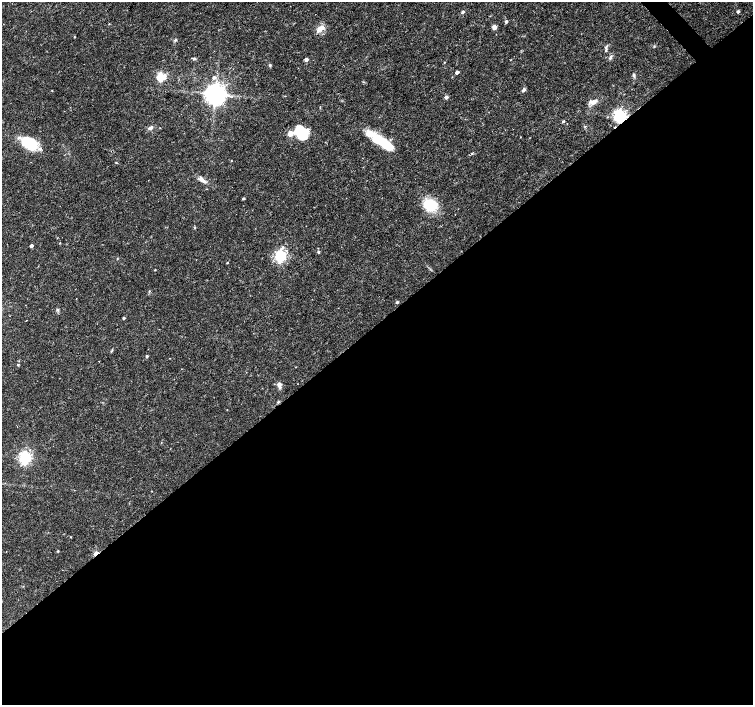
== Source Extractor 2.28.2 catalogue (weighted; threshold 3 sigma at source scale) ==
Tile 15 of 4 x 4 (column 3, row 4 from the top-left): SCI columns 3016-4517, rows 216-1621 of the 6023 x 5990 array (HDU 1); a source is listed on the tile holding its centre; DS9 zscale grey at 2 x 2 block average (1 PNG px = mean of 2 x 2 image px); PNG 755 x 707 px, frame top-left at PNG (2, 2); no overlay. Shown black and unused: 54% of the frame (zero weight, under 3 of 4 exposures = <1% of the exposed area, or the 3 px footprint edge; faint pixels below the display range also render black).
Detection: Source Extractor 2.28.2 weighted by HDU 2 'WHT'; one run over the whole footprint, this tile lists its part. Background 0.0191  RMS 0.0019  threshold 0.00846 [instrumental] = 3 sigma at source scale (4.5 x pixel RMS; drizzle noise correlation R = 1.50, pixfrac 1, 0.0396/0.0396 arcsec/px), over >= 5 px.
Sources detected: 60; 1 inside a brighter object's white glare — not listed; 2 inside a brighter listed object's ellipse — not listed separately; the other 57 listed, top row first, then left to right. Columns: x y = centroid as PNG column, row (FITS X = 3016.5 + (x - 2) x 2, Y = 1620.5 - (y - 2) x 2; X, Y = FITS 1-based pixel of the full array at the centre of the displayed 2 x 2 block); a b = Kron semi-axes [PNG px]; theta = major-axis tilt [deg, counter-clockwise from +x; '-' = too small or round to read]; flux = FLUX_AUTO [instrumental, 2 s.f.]
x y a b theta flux
463 12 4 3 - 0.7
738 12 3 3 - 0.9
506 21 3 3 - 1
109 24 2 2 - 0.26
494 27 5 4 - 1.7
320 28 10 7 39 2.9
74 37 3 2 - 0.24
175 40 5 3 - 0.53
654 46 3 3 - 0.36
606 48 6 3 -88 0.82
610 57 6 2 59 0.73
194 59 4 3 - 0.58
306 59 3 3 - 2.2
444 62 2 2 - 0.27
270 65 4 3 - 0.43
457 72 3 2 - 1.6
634 75 5 3 - 0.77
161 77 4 3 - 33
214 77 4 3 - 0.88
523 90 6 4 71 1.1
52 91 3 2 - 0.2
215 94 5 5 - 410
446 97 3 3 - 1.6
593 102 10 6 16 2.6
620 116 4 4 - 120
563 122 3 3 - 0.66
150 128 6 4 28 1.3
301 132 15 11 -57 12
380 140 33 8 -36 15
29 143 15 10 -32 18
472 153 3 2 - 0.5
231 161 2 2 - 0.2
116 163 4 2 - 0.28
202 180 12 4 -33 2.3
243 199 3 3 - 0.48
430 205 14 11 -20 14
195 228 3 2 - 0.34
60 243 2 2 - 0.25
31 246 2 2 - 1.8
318 252 3 3 - 0.7
280 256 4 4 - 76
117 258 3 2 - 0.34
227 263 3 2 - 0.29
397 302 3 3 - 0.57
57 309 4 3 - 0.57
124 318 2 2 - 0.77
147 356 2 2 - 0.68
169 358 2 2 - 0.13
18 365 3 3 - 0.33
279 384 6 4 -74 2
278 402 3 3 - 0.52
25 458 4 4 - 92
151 491 2 2 - 0.17
71 537 2 2 - 0.21
58 551 3 2 - 0.4
6 552 2 2 - 0.16
96 553 3 2 - 8.6
Overlapping masked pixels (flux is a lower limit): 2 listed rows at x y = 620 116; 96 553
Diffuse or blended objects may show on this block-average render without a row.